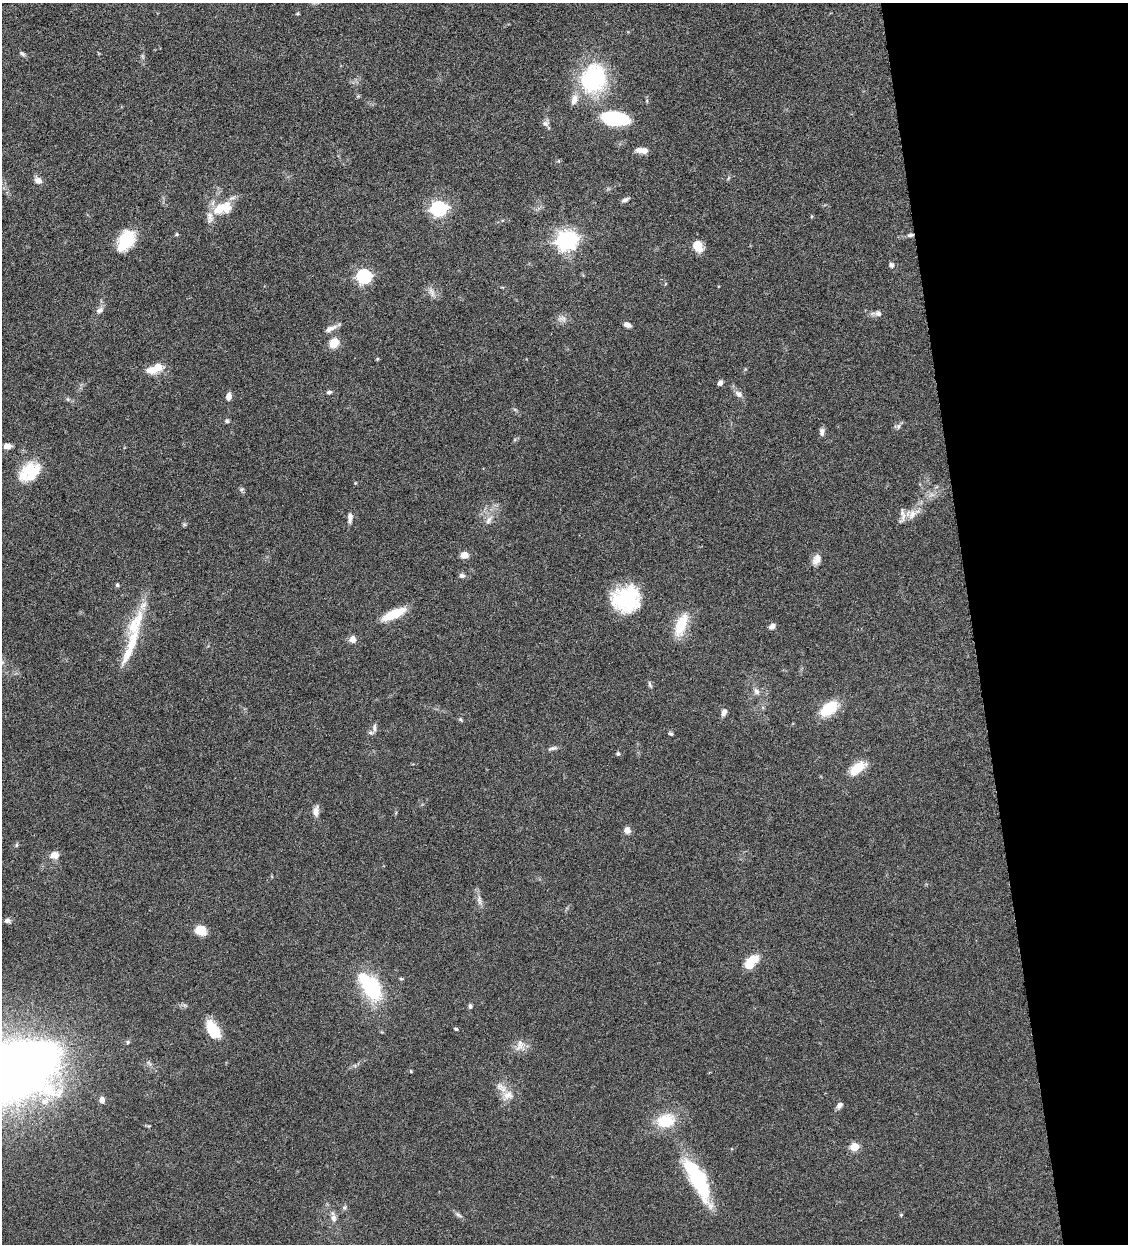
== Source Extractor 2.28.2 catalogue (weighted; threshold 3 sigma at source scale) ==
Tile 12 of 4 x 4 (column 4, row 3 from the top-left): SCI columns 3639-4764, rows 1245-2486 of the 4910 x 4972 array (HDU 1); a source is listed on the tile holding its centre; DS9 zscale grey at full resolution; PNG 1130 x 1246 px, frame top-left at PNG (2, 3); no overlay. Shown black and unused: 14% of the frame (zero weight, under 4 of 8 exposures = <1% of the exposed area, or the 3 px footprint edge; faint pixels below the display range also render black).
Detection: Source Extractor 2.28.2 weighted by HDU 2 'WHT'; one run over the whole footprint, this tile lists its part. Background 0.0431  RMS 0.0036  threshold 0.0146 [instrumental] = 3 sigma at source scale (4.09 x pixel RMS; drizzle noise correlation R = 1.36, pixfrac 0.8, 0.05/0.05 arcsec/px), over >= 5 px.
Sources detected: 98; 3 inside a brighter object's white glare — not listed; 7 inside a brighter listed object's ellipse — not listed separately; the other 88 listed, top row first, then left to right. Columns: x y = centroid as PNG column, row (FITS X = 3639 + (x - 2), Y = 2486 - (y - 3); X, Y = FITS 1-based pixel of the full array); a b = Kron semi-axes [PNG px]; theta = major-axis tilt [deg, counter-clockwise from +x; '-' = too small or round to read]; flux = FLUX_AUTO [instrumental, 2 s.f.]
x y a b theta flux
298 14 4 4 - 0.37
22 54 9 4 -35 0.64
142 56 7 4 -71 0.47
593 79 25 21 55 39
574 99 13 8 68 2.4
614 119 24 13 -8 21
545 123 10 7 -43 1.1
642 150 14 6 -4 2.4
38 181 8 7 - 1.8
625 200 9 5 22 0.89
222 208 27 13 20 9.2
439 208 7 6 - 83
177 234 5 4 - 0.42
910 235 8 4 6 0.84
126 240 22 15 56 12
567 240 8 7 - 180
698 246 12 9 -62 4.4
891 265 6 6 - 0.88
364 276 6 6 - 60
431 291 13 3 -59 0.96
100 310 10 6 32 1.3
878 313 7 7 - 1
627 325 7 5 -19 1.6
330 329 17 7 26 1.8
334 343 11 9 50 4.4
377 359 5 3 - 0.32
151 370 14 9 0 3.5
720 383 6 5 - 1.3
329 392 6 5 - 0.72
739 394 12 8 -39 1.5
229 396 7 6 - 1.8
68 399 6 4 73 0.37
227 421 5 5 - 0.62
899 426 7 4 88 0.62
822 432 10 6 90 1.2
7 446 6 5 - 2.4
30 469 30 17 28 8.7
355 483 4 3 - 0.26
241 489 8 4 9 0.51
912 514 15 9 62 2.9
350 517 13 5 89 1.5
488 520 12 6 61 1.5
464 555 8 7 - 2.5
817 559 15 9 62 2.3
462 575 7 6 - 0.83
117 585 4 4 - 0.54
626 599 28 25 17 22
394 614 26 9 24 7.9
681 625 33 13 69 7.5
134 626 34 17 86 10
772 626 7 6 - 1.3
353 639 9 8 - 1.7
649 684 9 3 -79 0.57
756 691 10 6 -58 1.2
829 708 16 10 36 12
724 712 9 5 63 1.4
460 719 5 5 - 0.42
374 727 11 5 -87 1.1
671 734 6 4 -29 0.46
553 748 13 5 11 0.97
618 754 5 4 - 0.6
857 768 21 10 38 6.5
316 811 14 7 84 1.8
627 830 7 6 - 2
16 845 5 5 - 0.46
55 855 11 9 13 2.4
479 900 15 5 -80 1.5
7 920 8 6 0 0.87
200 930 10 9 - 5.3
749 965 8 6 74 8.4
401 979 5 4 - 0.38
371 988 28 16 -56 25
470 1006 6 5 - 0.69
456 1029 4 4 - 0.38
213 1030 22 12 -61 8
128 1042 6 5 - 0.52
520 1045 16 8 76 2.1
7 1073 66 32 17 680
508 1095 15 12 10 3.1
102 1100 7 6 - 1.5
45 1101 16 9 36 3.8
839 1105 9 6 46 1.1
666 1121 25 19 12 9.7
855 1147 5 5 - 9.1
698 1179 51 16 -67 24
458 1215 10 4 -29 0.74
901 1215 5 4 - 0.33
333 1218 9 7 -58 1.5
Overlapping masked pixels (flux is a lower limit): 1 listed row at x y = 910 235
Isophote crosses this tile's border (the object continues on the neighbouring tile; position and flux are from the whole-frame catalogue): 1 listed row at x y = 7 1073